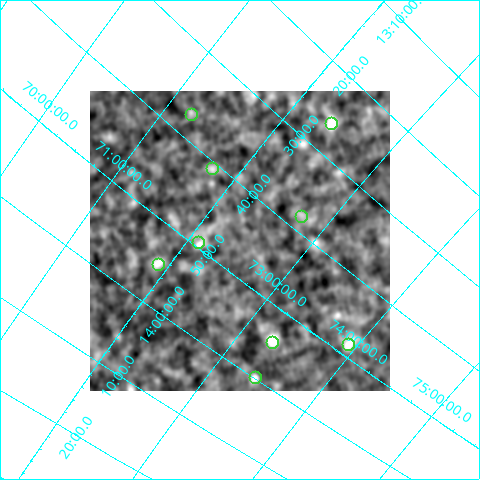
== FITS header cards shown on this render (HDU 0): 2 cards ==
NAXIS1  =                  300
NAXIS2  =                  300

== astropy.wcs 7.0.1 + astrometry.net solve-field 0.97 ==
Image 300 x 300 px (HDU 0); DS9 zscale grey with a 90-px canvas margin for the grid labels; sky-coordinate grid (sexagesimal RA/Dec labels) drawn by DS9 from the SOLVED WCS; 9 Tycho-2 reference stars matched to detected sources circled (green)
Header WCS: none
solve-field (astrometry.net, Tycho-2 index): SOLVED blind (the file carries no WCS)
Solved WCS: RA---TAN-SIP/DEC--TAN-SIP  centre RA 13:45:50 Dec +72:25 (206.46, +72.42 deg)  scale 36.4 arcsec/px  FOV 181.9' x 181.9'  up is -128 deg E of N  parity flipped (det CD > 0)
(file carries no celestial WCS; the grid is the blind solution)
Tycho-2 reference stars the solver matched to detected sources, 9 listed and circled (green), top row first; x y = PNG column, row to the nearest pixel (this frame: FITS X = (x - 90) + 1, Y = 300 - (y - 91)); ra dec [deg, ICRS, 3 dp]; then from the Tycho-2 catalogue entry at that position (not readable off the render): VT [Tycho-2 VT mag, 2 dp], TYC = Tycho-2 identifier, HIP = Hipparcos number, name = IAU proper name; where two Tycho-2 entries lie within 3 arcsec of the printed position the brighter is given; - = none
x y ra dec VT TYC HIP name
191 114 204.296 +71.242 5.63 4405-1859-1 66435 -
331 123 201.534 +72.391 6.00 4405-1858-1 65536 -
212 168 205.160 +71.750 9.12 4405-459-1 66723 -
301 216 204.520 +72.752 8.27 4408-676-1 - -
198 242 207.337 +72.101 8.34 4405-687-1 67447 -
158 264 208.722 +71.903 8.49 4406-1060-1 67948 -
272 342 208.589 +73.313 7.98 4409-1091-1 67897 -
348 344 207.060 +73.918 8.70 4408-1199-1 67352 -
255 377 209.962 +73.398 7.88 4409-1023-1 68382 -